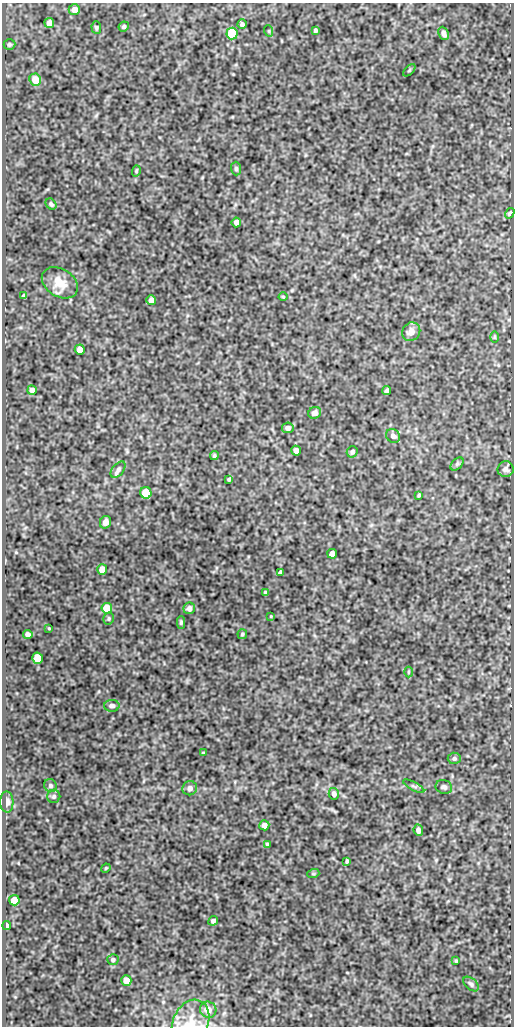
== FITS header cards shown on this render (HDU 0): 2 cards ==
NAXIS1  =                  512
NAXIS2  =                 1024

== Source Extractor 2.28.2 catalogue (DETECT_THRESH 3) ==
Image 512 x 1024 px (HDU 0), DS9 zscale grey, 1 PNG px = 1 image px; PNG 516 x 1028 px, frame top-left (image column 1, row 1024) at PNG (2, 3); each listed source drawn as its Kron ellipse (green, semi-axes under 4 px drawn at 4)
Background 87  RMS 0.52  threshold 1.56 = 3 sigma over >= 5 px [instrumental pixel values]
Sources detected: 78; all 78 listed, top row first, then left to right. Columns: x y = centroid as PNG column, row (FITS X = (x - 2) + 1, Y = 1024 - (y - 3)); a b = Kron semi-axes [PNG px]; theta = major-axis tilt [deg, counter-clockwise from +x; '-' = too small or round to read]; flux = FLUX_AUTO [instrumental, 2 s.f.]
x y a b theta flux
74 10 6 5 - 260
49 23 5 5 - 170
242 24 5 4 - 100
124 27 5 5 - 72
96 28 6 4 -85 59
315 30 4 3 - 61
269 31 6 3 -72 37
444 33 7 5 -64 130
232 34 6 5 - 2700
9 44 6 5 - 53
409 70 7 3 45 38
35 80 6 5 - 530
236 169 7 5 -89 65
136 171 5 4 - 40
51 204 6 4 -48 78
510 213 5 4 - 88
236 222 5 4 - 180
60 283 19 14 -33 580
24 296 4 4 - 110
283 297 4 3 - 30
151 300 5 5 - 170
411 332 10 8 49 250
494 337 6 4 -90 37
80 350 5 5 - 290
32 390 5 5 - 150
387 390 4 3 - 73
315 413 6 5 - 140
288 428 6 5 - 160
393 436 7 6 - 150
296 451 5 5 - 210
352 452 6 5 - 99
214 456 4 4 - 52
457 464 8 5 45 75
506 469 8 8 - 120
118 470 9 5 51 130
229 479 4 3 - 50
146 493 6 5 - 1100
419 495 4 3 - 43
105 522 6 5 - 180
332 554 5 4 - 250
102 569 5 5 - 470
280 572 4 3 - 60
266 593 4 3 - 78
107 608 5 5 - 950
189 608 6 5 - 140
271 616 4 3 - 26
109 618 6 5 - 57
181 622 6 4 88 60
49 628 3 2 - 31
28 634 5 4 - 140
242 634 5 4 - 53
38 658 5 5 - 1100
408 672 5 3 - 38
112 706 7 6 - 120
203 753 3 3 - 43
454 758 6 6 - 88
50 786 7 6 - 81
414 786 12 3 -27 74
444 787 8 7 - 91
190 788 7 7 - 120
334 794 6 5 - 120
54 796 7 6 - 91
7 802 10 6 -88 210
264 825 5 5 - 170
418 830 6 4 -83 140
268 844 4 4 - 72
347 861 4 3 - 54
106 868 5 3 - 33
313 874 6 4 18 46
14 900 5 5 - 560
213 921 5 4 - 95
7 926 4 3 - 150
113 960 5 5 - 73
456 961 4 3 - 36
126 980 5 5 - 370
471 984 9 5 -41 84
208 1010 8 8 - 300
191 1023 24 17 65 660
At the frame edge (FLAGS 8, measured only in part): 1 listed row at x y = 191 1023